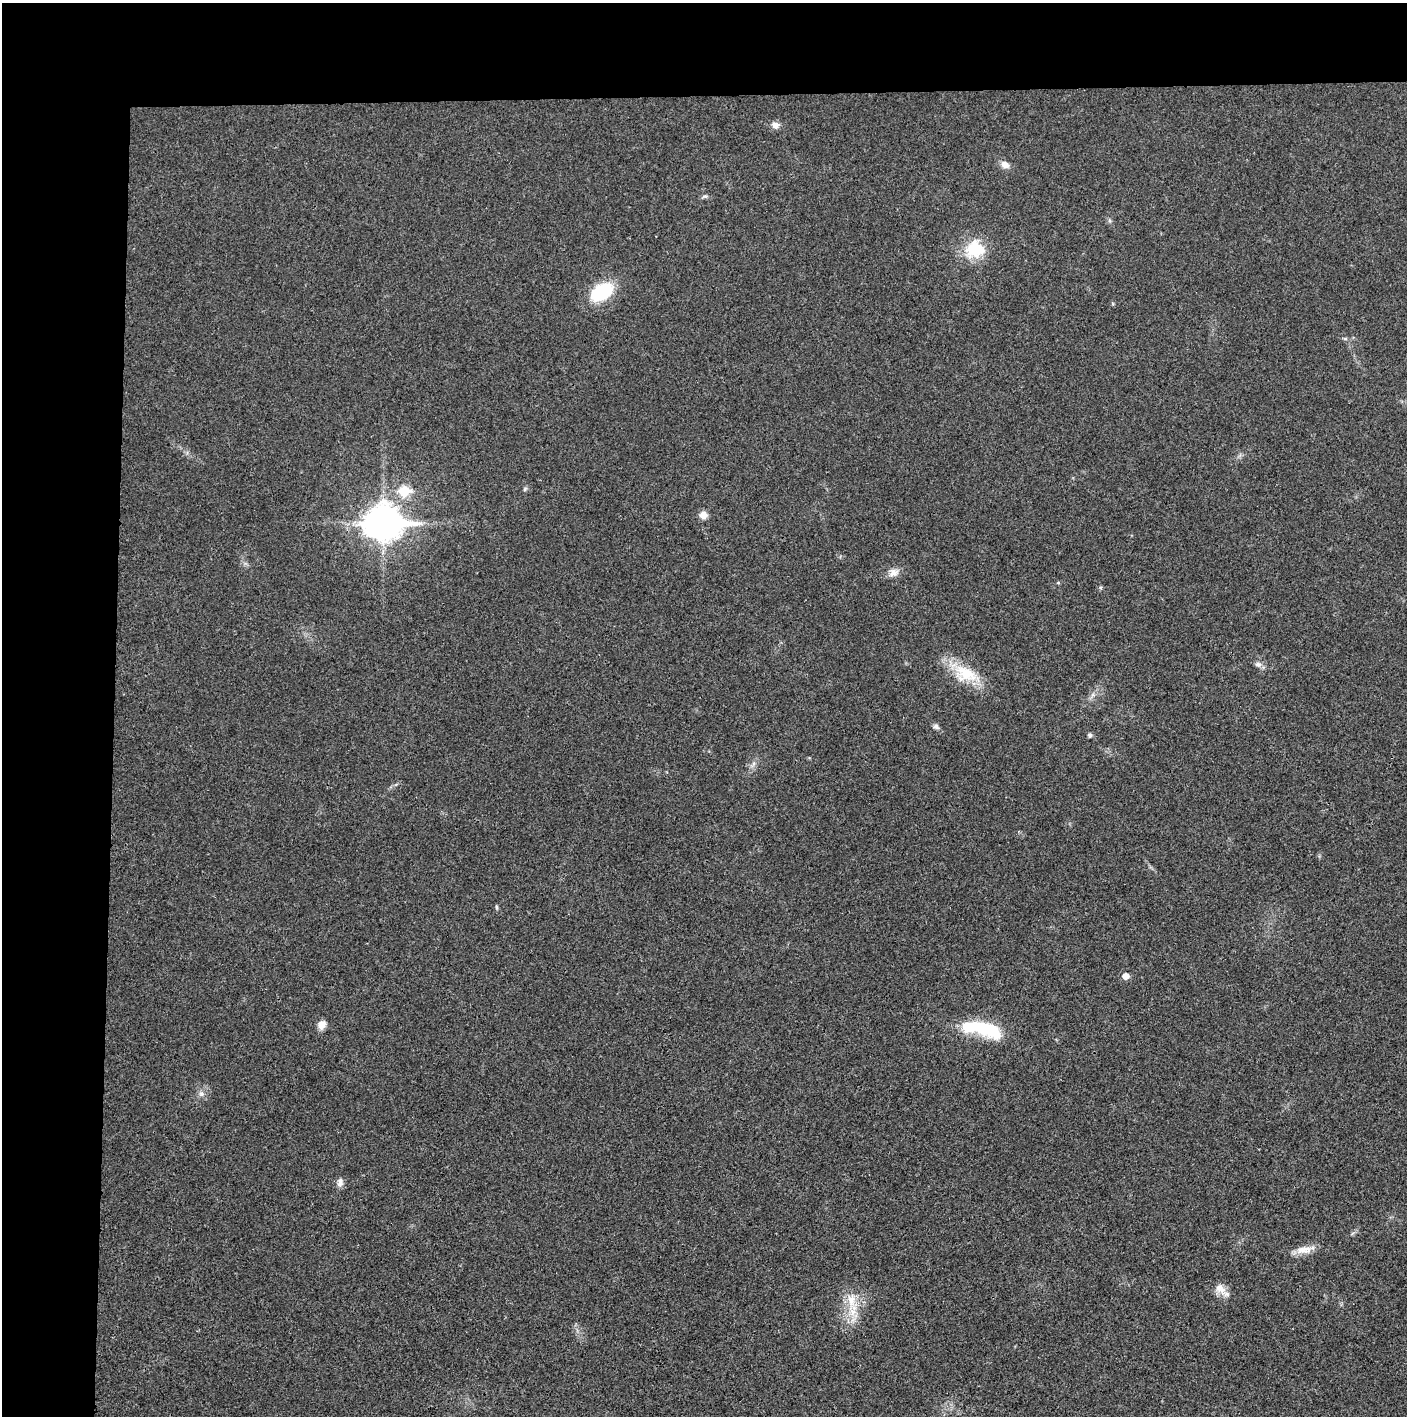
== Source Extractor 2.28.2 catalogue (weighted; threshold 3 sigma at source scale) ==
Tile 1 of 3 x 3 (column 1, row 1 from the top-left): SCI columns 5-1409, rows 2830-4243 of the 4221 x 4243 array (HDU 1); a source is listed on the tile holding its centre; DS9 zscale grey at full resolution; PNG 1409 x 1418 px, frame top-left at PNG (2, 3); no overlay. Shown black and unused: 14% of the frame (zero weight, under 3 of 4 exposures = <1% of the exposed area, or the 3 px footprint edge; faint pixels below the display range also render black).
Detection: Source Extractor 2.28.2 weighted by HDU 2 'WHT'; one run over the whole footprint, this tile lists its part. Background 0.019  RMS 0.005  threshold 0.0224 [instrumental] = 3 sigma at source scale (4.5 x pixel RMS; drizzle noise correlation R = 1.50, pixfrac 1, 0.05/0.05 arcsec/px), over >= 5 px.
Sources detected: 24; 1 inside a brighter listed object's ellipse — not listed separately; the other 23 listed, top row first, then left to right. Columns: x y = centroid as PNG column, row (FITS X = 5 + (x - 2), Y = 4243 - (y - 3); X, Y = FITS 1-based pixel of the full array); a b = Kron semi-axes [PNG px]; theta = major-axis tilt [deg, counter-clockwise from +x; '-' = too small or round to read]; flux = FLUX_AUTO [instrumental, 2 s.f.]
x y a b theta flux
775 125 9 8 - 2.9
1005 164 11 8 -32 3
705 196 6 5 - 0.86
974 249 24 21 16 18
602 292 23 14 32 29
525 489 7 4 54 0.75
404 491 7 6 - 22
703 515 8 8 - 3.8
383 522 13 11 0 900
893 572 13 10 22 3.4
1258 664 9 7 -17 1.9
965 674 33 21 -21 18
936 727 9 6 -30 1.4
1090 735 4 4 - 1.6
497 907 6 3 -88 0.62
1126 976 5 5 - 4.7
322 1025 10 8 57 3.9
985 1028 38 14 -20 28
201 1094 7 6 - 1.5
340 1182 12 7 77 2.3
1304 1250 23 9 4 5.6
1220 1289 18 11 -42 4.7
851 1300 20 12 89 9.1